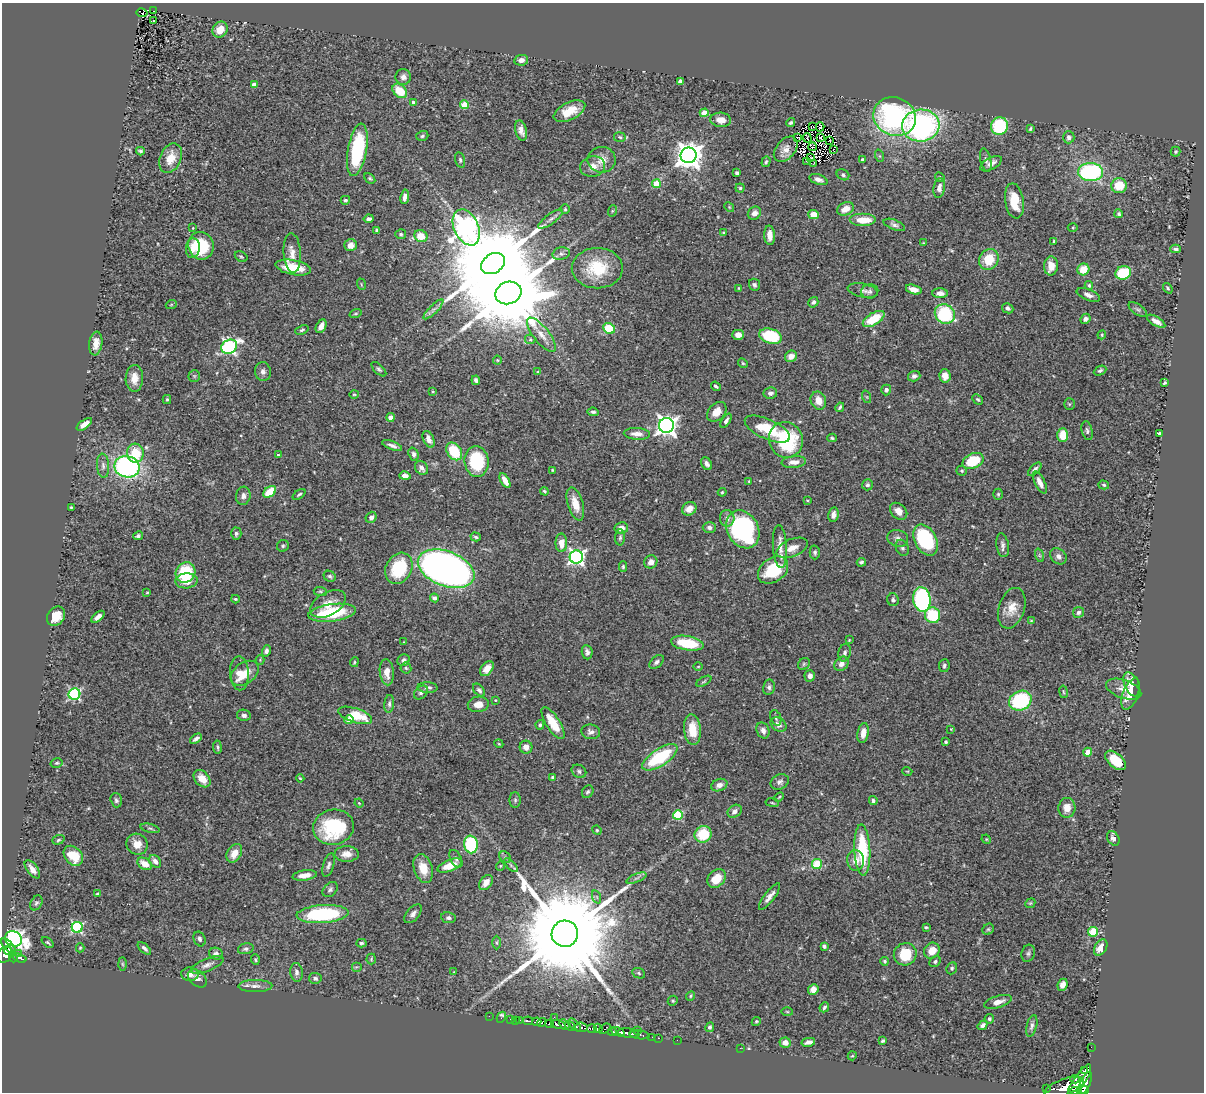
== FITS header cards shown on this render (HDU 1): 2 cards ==
NAXIS1  =                 1202
NAXIS2  =                 1090

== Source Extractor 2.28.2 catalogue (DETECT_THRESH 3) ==
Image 1202 x 1090 px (HDU 1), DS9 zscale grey, 1 PNG px = 1 image px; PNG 1206 x 1094 px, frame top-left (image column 1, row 1090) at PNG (2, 3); each listed source drawn as its Kron ellipse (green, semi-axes under 4 px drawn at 4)
Background 0.717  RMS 0.029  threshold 0.087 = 3 sigma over >= 5 px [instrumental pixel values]
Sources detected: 447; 3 with non-positive FLUX_AUTO (blend fragments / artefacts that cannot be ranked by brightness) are neither listed nor drawn; the other 444 listed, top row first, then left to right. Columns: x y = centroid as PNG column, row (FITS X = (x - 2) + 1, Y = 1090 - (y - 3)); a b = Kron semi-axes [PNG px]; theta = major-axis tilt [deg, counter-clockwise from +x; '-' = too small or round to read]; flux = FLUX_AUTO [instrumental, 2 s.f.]
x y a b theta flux
154 11 3 2 - 5.6
142 13 5 4 - 0.48
153 20 3 3 - 2.9
220 30 8 7 - 24
521 60 7 5 10 9.9
403 77 8 7 - 8.8
680 81 4 4 - 5.8
254 85 4 4 - 8.5
400 91 8 6 -43 43
413 102 4 3 - 5.8
464 105 4 4 - 64
569 111 17 8 26 35
704 113 4 4 - 39
895 117 22 19 -23 370
721 120 10 7 -5 13
791 123 4 3 - 3.9
921 125 18 16 5 400
999 126 9 8 - 120
812 127 3 2 - 0.02
820 127 4 2 - 3
1030 129 4 3 - 2.3
521 130 10 6 -75 11
422 136 6 4 18 3.5
620 137 6 5 - 3
1069 137 6 6 - 5.4
798 138 3 2 - 2.2
807 138 5 2 - 1.5
820 138 4 2 - 0.9
829 141 2 2 - 0.67
812 147 4 2 - 1.2
786 149 14 9 49 14
357 150 26 9 80 140
834 150 2 2 - 1.5
140 151 4 3 - 3.1
1176 152 5 5 - 2.6
689 155 8 8 - 2200
880 156 6 4 -70 2.5
810 157 3 2 - 2.1
171 158 15 10 66 30
460 160 8 4 -76 4.3
602 160 14 13 - 20
862 160 3 3 - 4.4
986 160 12 5 -77 6.4
807 161 3 2 - 2.2
766 162 5 4 - 3
814 163 2 2 - 1.4
991 164 12 6 30 11
593 167 12 10 12 18
1090 172 12 9 -1 240
737 173 4 3 - 4.8
843 175 6 5 - 4.2
940 177 5 4 - 3
370 178 6 4 -48 3.1
818 179 9 5 -19 8
656 184 4 4 - 55
1119 186 8 7 - 43
740 188 4 4 - 2.9
939 188 10 5 81 12
405 197 7 4 81 9.4
345 200 4 4 - 3.6
1014 201 18 9 -81 50
729 207 5 4 - 2.4
565 209 5 5 - 2.8
845 209 9 6 25 20
612 211 6 4 72 2.3
754 213 7 6 - 11
1119 214 4 4 - 3.4
814 215 5 4 - 24
369 219 5 4 - 6.1
550 219 15 5 35 8.1
863 220 13 6 0 35
894 225 11 5 -21 5.9
466 227 19 12 -66 1300
193 228 3 2 - 1.1
1073 228 5 3 - 1.9
377 230 4 4 - 5.8
724 233 4 3 - 1.8
401 234 5 5 - 3.1
770 235 10 5 -87 16
421 236 7 5 -23 35
1054 241 4 3 - 3.1
923 243 3 3 - 1.4
351 245 6 6 - 14
201 246 14 12 -70 94
193 248 10 7 84 18
1176 249 5 4 - 4.4
292 253 20 8 -87 16
561 254 9 6 15 6.5
241 257 7 4 -28 2.8
989 259 11 9 55 47
493 264 13 9 35 44000
1051 266 9 7 85 22
293 267 18 7 -11 55
597 268 25 20 0 75
1083 269 6 6 - 33
1123 273 8 6 19 100
361 284 6 4 -73 2.3
754 285 6 5 - 5.3
1089 285 4 4 - 3.4
739 288 4 4 - 1.8
1168 288 6 4 -52 2.7
863 290 15 7 -12 8.1
914 290 8 4 -17 14
870 291 8 7 - 4.8
508 293 13 11 21 35000
940 293 8 5 0 9.8
1088 295 12 5 -22 9.6
813 302 5 4 - 4.5
171 305 5 3 - 2
1008 308 6 5 - 5.7
433 309 13 3 45 5.7
1138 309 10 5 -35 5.1
355 314 6 3 19 2.1
945 314 10 9 - 140
874 319 12 6 31 54
1085 319 5 4 - 5.9
1156 321 10 4 -31 12
321 326 7 5 63 13
609 328 6 5 - 70
302 330 7 4 20 3
541 335 21 8 -51 20
738 335 6 5 - 11
1102 335 4 4 - 2.1
771 336 11 7 -18 97
530 339 5 5 - 2.8
96 344 12 6 82 18
229 347 8 6 31 430
791 356 6 5 - 15
497 360 4 4 - 1.9
743 363 5 4 - 2.5
379 369 9 4 -44 4.1
1100 371 6 4 26 4.2
263 372 9 8 - 8.5
538 372 4 4 - 2.7
194 376 6 6 - 3.1
914 376 6 5 - 6.4
945 376 7 5 -87 13
134 378 13 8 88 22
476 380 5 3 - 4.5
1165 383 4 3 - 2.3
716 386 5 3 - 3.3
886 390 5 5 - 5.9
433 391 3 3 - 1.9
770 393 7 5 8 6.9
354 394 5 4 - 2.1
867 397 6 4 -71 2.5
167 399 4 4 - 2.2
978 399 6 4 -43 3.1
818 401 9 7 -68 20
1069 404 5 5 - 2.8
840 407 5 3 - 3.1
593 412 6 3 -7 3.7
717 412 11 8 48 22
390 417 4 4 - 16
726 421 8 3 57 5.1
84 424 9 4 35 14
666 425 7 7 - 1200
767 429 24 10 -24 60
1087 431 10 5 -77 4.9
1159 433 3 3 - 2.7
637 434 13 6 -3 15
1063 435 7 5 -90 36
832 438 5 3 - 2.7
429 439 9 5 -65 12
786 440 18 17 - 150
392 445 10 4 -20 7.7
454 451 10 7 -54 76
135 453 9 8 - 62
414 454 7 5 -72 5.5
278 455 4 3 - 2.1
477 461 15 12 -84 110
973 461 11 7 25 71
794 462 12 6 6 12
707 464 7 5 -57 6.6
103 466 12 6 -85 8.9
127 467 13 10 -11 410
421 468 7 6 - 8.7
1035 469 8 4 44 6.2
552 470 3 2 - 1.7
962 471 5 5 - 2.6
405 476 6 4 -13 10
505 481 8 4 -60 17
749 481 3 3 - 1.8
1040 482 12 5 -63 13
867 485 5 5 - 4.2
1104 485 5 4 - 3
544 491 4 3 - 2.6
270 492 7 5 38 49
722 492 4 3 - 2
299 494 7 3 36 3.5
998 494 5 4 - 2.5
243 496 9 7 81 8.2
807 500 3 3 - 1.6
575 504 17 7 -73 28
71 507 3 3 - 1.7
689 509 7 6 - 15
899 511 10 7 -43 14
833 514 7 5 81 8
371 517 6 5 - 7
727 518 8 7 - 11
709 527 6 5 - 6
621 528 6 6 - 17
743 529 20 15 -60 270
236 534 6 5 - 4.1
138 536 5 4 - 4.3
476 537 5 4 - 3
620 537 8 4 89 4.1
898 538 10 8 -16 8.8
925 540 16 11 -61 170
561 543 9 6 -90 22
1003 545 12 6 -81 7.5
283 546 6 6 - 3.3
780 547 21 7 -86 18
792 548 16 8 22 22
902 548 8 6 -65 5.4
815 552 7 5 89 4.2
1039 555 7 4 -71 3.9
1058 556 9 7 -45 8.6
576 557 6 6 - 560
651 562 7 6 - 12
861 562 4 4 - 3.9
623 566 5 4 - 2.9
399 568 16 13 61 100
446 569 29 17 -21 1600
773 570 16 12 36 97
186 573 10 9 - 81
330 576 6 5 - 3.8
186 581 11 7 4 29
320 591 7 4 -6 2.8
147 592 3 2 - 1.6
434 598 4 4 - 7
235 599 4 3 - 2.6
922 599 12 8 -82 250
893 600 6 5 - 5.4
328 604 19 11 30 25
1012 608 21 13 72 27
1078 612 5 5 - 5.2
332 613 24 8 7 120
933 615 8 7 - 80
56 616 10 8 56 28
98 617 8 4 40 10
1031 621 4 3 - 2
849 640 3 3 - 1.5
404 642 3 3 - 1.4
687 643 16 7 -9 76
266 651 6 4 75 6
587 652 7 5 -83 6.1
845 653 9 6 77 6.1
260 660 4 4 - 2
403 660 6 5 - 6.9
354 662 5 3 - 2.2
657 662 8 5 44 6.4
804 664 6 5 - 3.4
841 664 8 6 44 12
944 666 6 5 - 4.2
698 667 5 3 - 1.8
406 668 5 5 - 3
487 669 8 5 52 15
387 672 13 7 -85 21
239 673 17 9 -88 28
245 673 15 10 36 25
810 676 5 5 - 9.7
704 681 8 3 30 2.9
1132 684 13 7 -66 27
428 687 10 5 -2 6.2
769 687 7 6 - 5.3
1124 689 18 9 -19 18
479 690 8 4 -50 4.9
421 692 8 6 42 5.9
1063 692 6 3 -81 2.3
74 694 6 5 - 270
1130 694 16 7 69 32
495 700 4 3 - 1.6
1020 701 12 9 25 160
389 704 9 5 85 4.9
478 704 10 7 8 17
244 715 7 5 -10 6.7
355 715 18 7 -17 63
776 718 8 5 -69 4.7
349 720 4 4 - 28
553 723 18 7 -57 53
540 725 4 4 - 4.1
779 725 8 6 -37 8.5
951 729 3 3 - 1.3
692 730 15 8 -84 46
763 730 8 6 -66 8.8
591 732 9 7 -7 7.9
863 733 10 5 81 15
196 739 6 3 33 5.4
946 742 3 3 - 2.5
499 744 4 3 - 1.7
217 747 6 4 -82 3.1
526 747 6 6 - 14
1088 752 4 4 - 25
660 757 20 8 33 130
1116 760 12 7 -42 59
57 763 6 4 15 3.1
579 771 8 6 -33 4.6
907 771 5 3 - 1.5
552 777 4 4 - 3.5
300 778 4 2 - 1.9
202 779 10 7 -48 22
780 782 9 7 25 6.9
719 785 8 6 22 10
588 792 6 5 - 3.9
779 797 5 3 - 1.9
116 800 7 5 -72 4.5
515 800 8 5 -90 3.6
873 800 4 4 - 4.6
359 803 4 3 - 1.6
772 803 7 3 -9 2.4
1067 808 10 8 85 19
735 811 7 6 - 8.8
678 815 5 5 - 110
334 827 20 17 12 140
150 828 10 3 -15 3.4
597 830 5 4 - 2.5
703 834 9 8 - 67
1113 838 8 5 -57 8
986 839 5 4 - 1.8
58 840 6 4 20 3.6
137 844 11 10 - 20
471 844 9 7 -82 160
862 850 25 8 -87 110
234 853 10 7 57 21
347 854 12 8 1 15
73 856 11 8 -48 50
505 857 6 5 - 3.4
456 859 9 5 -63 4.8
856 860 10 8 -86 14
155 861 7 5 -52 8.6
145 864 8 5 -33 22
817 864 5 5 - 81
328 865 12 5 74 6.5
511 865 9 3 -46 4
450 866 13 6 21 33
500 866 5 3 - 1.7
423 868 15 9 -72 35
32 869 11 5 -54 12
305 875 12 5 8 15
636 878 10 4 23 5.6
717 878 10 8 47 35
486 882 8 6 53 18
330 889 9 6 43 5.4
97 894 3 3 - 4.7
597 897 7 4 -71 3.3
769 897 16 5 53 11
36 903 8 5 59 4.3
1030 903 5 4 - 2.4
323 914 26 9 4 180
413 914 11 6 50 8.2
448 918 7 5 -10 5.6
77 927 5 5 - 230
926 927 4 2 - 2.5
988 929 6 5 - 3.3
1093 932 5 4 - 75
565 934 13 13 - 73000
14 939 9 7 -31 740
200 939 8 5 -66 5.8
48 942 7 3 -39 2.6
361 943 5 4 - 3.7
497 943 7 4 -90 2.9
9 946 9 4 -47 250
824 946 4 4 - 4
1101 947 9 6 58 21
80 948 4 4 - 2.2
144 948 8 4 -42 5.3
246 949 8 5 15 5.2
8 951 4 2 - 150
932 951 8 7 - 24
19 953 3 2 - 5.2
1028 953 9 6 73 5.2
216 954 7 6 - 6.3
905 954 11 11 - 61
5 955 8 7 - 320
13 958 5 3 - 80
20 958 7 3 -18 82
371 959 5 4 - 2.1
255 960 5 3 - 2.2
884 961 4 3 - 3
935 962 6 5 - 3.7
122 964 6 4 -88 3
207 965 17 6 22 10
356 967 5 5 - 2.6
952 968 6 5 - 3.5
296 972 9 6 -83 7.6
454 972 3 3 - 1.3
639 973 6 5 - 3.3
190 974 8 7 - 12
197 978 11 7 -41 8.5
315 978 6 5 - 4.4
1062 985 6 5 - 12
255 986 17 6 1 11
813 989 5 5 - 13
691 996 5 4 - 2.2
673 1001 5 4 - 2.8
998 1002 14 6 16 13
824 1007 5 4 - 4.7
787 1012 5 3 - 2
489 1016 2 2 - 5.4
501 1017 6 3 61 11
554 1017 2 2 - 9.6
511 1019 3 2 - 16
989 1019 5 4 - 3.9
516 1020 4 3 - 4.4
520 1020 3 2 - 54
528 1021 5 3 - 160
756 1021 5 4 - 2.4
537 1022 4 3 - 250
541 1022 4 3 - 370
549 1024 4 3 - 190
558 1025 8 3 -16 540
564 1025 6 4 -47 710
575 1025 8 4 -47 190
983 1025 5 4 - 5.8
570 1026 5 3 - 75
1032 1026 11 5 75 6.1
581 1027 6 4 -8 310
710 1027 5 4 - 3.8
598 1028 5 4 - 160
592 1029 5 3 - 180
605 1029 6 3 37 160
637 1030 3 2 - 17
612 1032 4 3 - 220
618 1032 7 3 -20 450
629 1033 11 4 -8 590
640 1035 10 3 -6 63
652 1037 2 2 - 8
658 1038 3 2 - 21
677 1040 2 2 - 6.5
883 1041 4 3 - 3
808 1042 7 4 11 10
785 1043 5 5 - 14
1091 1047 2 2 - 10
740 1048 2 2 - 100
852 1056 5 3 - 1.8
1085 1070 3 2 - 380
1075 1079 4 3 - 280
1079 1082 20 6 57 2600
1085 1083 12 5 65 1800
1064 1087 21 8 20 2500
1047 1088 3 2 - 39
1076 1091 5 4 - 440
1083 1091 6 3 25 390
At the frame edge (FLAGS 8, measured only in part): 3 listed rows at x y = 5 955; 1076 1091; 1083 1091
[3 non-positive-flux detections neither listed nor drawn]